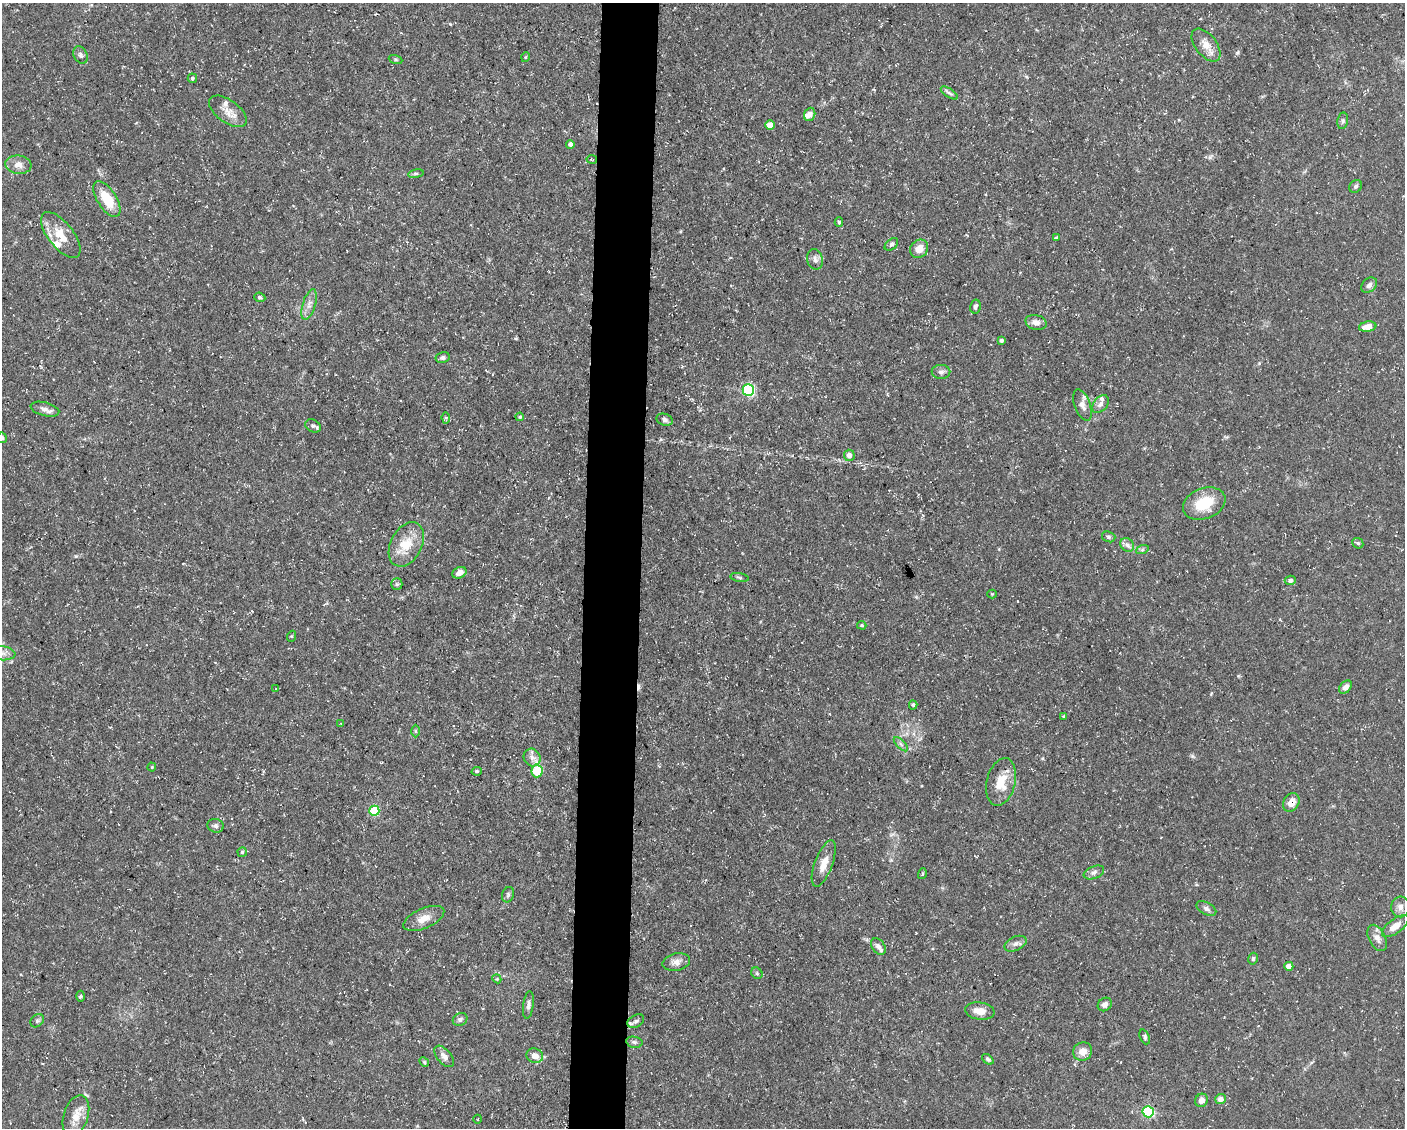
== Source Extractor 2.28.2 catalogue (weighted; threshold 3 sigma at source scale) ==
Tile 8 of 3 x 4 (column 2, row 3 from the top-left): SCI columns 1621-3023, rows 1127-2252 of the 4534 x 4503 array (HDU 1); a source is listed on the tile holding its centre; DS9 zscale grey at full resolution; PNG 1407 x 1130 px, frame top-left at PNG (2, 3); each listed source drawn as its Kron ellipse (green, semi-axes under 4 px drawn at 4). Shown black and unused: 4% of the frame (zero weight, under 3 of 5 exposures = <1% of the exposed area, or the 3 px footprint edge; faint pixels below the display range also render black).
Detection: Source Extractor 2.28.2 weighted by HDU 2 'WHT'; one run over the whole footprint, this tile lists its part. Background 0.0997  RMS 0.005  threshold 0.0225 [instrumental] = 3 sigma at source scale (4.5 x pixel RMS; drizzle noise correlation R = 1.50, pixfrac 1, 0.05/0.05 arcsec/px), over >= 5 px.
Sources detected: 113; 1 cosmic-ray / hot-pixel residue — neither listed nor drawn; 6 inside a brighter listed object's ellipse — not listed separately; the other 106 listed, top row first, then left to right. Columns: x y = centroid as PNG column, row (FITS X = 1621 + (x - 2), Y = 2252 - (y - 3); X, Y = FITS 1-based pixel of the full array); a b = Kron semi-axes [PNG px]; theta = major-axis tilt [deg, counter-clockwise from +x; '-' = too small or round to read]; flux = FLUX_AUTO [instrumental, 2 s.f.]
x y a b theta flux
1206 45 19 10 -52 5.2
80 55 9 6 -62 1.6
526 57 5 3 - 0.42
395 59 7 3 -19 0.64
192 78 5 5 - 1
949 93 10 4 -34 1.2
228 111 22 11 -36 5.6
810 114 7 5 69 2.2
1343 121 8 5 80 1.2
770 125 5 4 - 4.6
570 144 4 4 - 1.7
592 159 5 2 - 0.46
18 165 13 9 -7 3.7
416 174 8 4 8 0.88
1356 186 7 6 - 1
107 199 20 9 -58 15
839 222 5 4 - 0.71
61 235 27 12 -52 9.5
1056 238 4 3 - 0.93
891 244 8 5 42 1.2
919 249 9 8 - 5.4
815 259 10 8 -78 2.2
1369 285 9 6 43 1.7
260 297 5 4 - 1.1
309 304 16 6 73 3.3
975 307 7 5 78 1.3
1036 323 11 7 -16 2.9
1368 327 9 5 9 5.7
1001 340 4 4 - 0.9
443 358 7 5 12 1.3
941 372 9 7 0 1.8
748 390 6 6 - 66
1100 404 10 6 49 2.2
1082 405 16 8 -69 3.3
45 409 14 6 -14 2.5
520 417 4 3 - 0.65
446 418 5 4 - 0.77
665 420 8 6 -19 1.5
313 426 8 6 -27 1.5
2 438 5 5 - 1
849 455 5 5 - 3.1
1204 504 22 15 21 16
1109 537 7 5 -18 1
1358 543 6 5 - 0.88
406 544 24 15 63 11
1127 545 7 6 - 1.7
1142 550 6 4 19 0.82
459 573 7 5 25 2.9
739 577 9 3 -10 0.78
1290 580 5 4 - 1.5
397 584 6 6 - 0.91
992 594 4 4 - 0.45
862 625 5 4 - 0.6
292 636 5 3 - 0.46
2 653 13 7 -6 3.1
1345 687 7 5 45 2.5
276 689 3 3 - 0.33
913 705 4 4 - 0.75
1064 716 4 3 - 0.6
341 724 4 3 - 0.43
416 731 6 4 -89 0.67
901 744 9 3 -45 1
532 758 9 8 - 2.5
152 767 4 4 - 0.51
477 771 5 4 - 0.69
537 771 6 5 - 26
1001 782 24 14 76 11
1291 802 10 7 61 5.1
374 811 5 5 - 28
215 826 8 7 - 1.5
242 852 5 4 - 0.68
824 863 24 9 70 6.1
1094 872 11 6 22 1.9
922 874 5 3 - 0.58
508 895 8 5 70 1
1400 907 10 9 - 2.8
1206 908 11 6 -29 1.8
424 918 22 10 23 5.6
1395 926 16 7 37 4.5
1377 938 14 8 -62 3.4
1016 944 11 7 25 2.3
878 946 9 6 -53 2.3
1253 959 6 4 74 0.88
676 962 14 8 14 3.2
1289 966 4 4 - 5
757 973 6 5 - 0.85
497 979 4 3 - 0.47
80 996 5 3 - 0.73
1105 1004 7 6 - 2.3
528 1005 14 5 83 1.8
980 1011 15 8 -8 4.9
460 1019 7 6 - 1.4
37 1021 7 6 - 1.1
636 1021 9 6 31 1.4
1145 1037 8 5 -68 1
634 1042 8 5 -11 1.1
1083 1051 10 9 - 4.4
444 1056 13 7 -50 2.8
535 1056 8 7 - 3.8
988 1059 6 4 -41 0.93
424 1062 5 4 - 0.61
1221 1099 5 5 - 2.7
1201 1100 7 6 - 3
1148 1112 5 5 - 52
76 1116 21 12 72 6.7
478 1119 4 3 - 0.38
Overlapping masked pixels (flux is a lower limit): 1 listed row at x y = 1291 802
Isophote crosses this tile's border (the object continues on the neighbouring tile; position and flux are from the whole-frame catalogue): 2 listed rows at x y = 2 438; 2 653